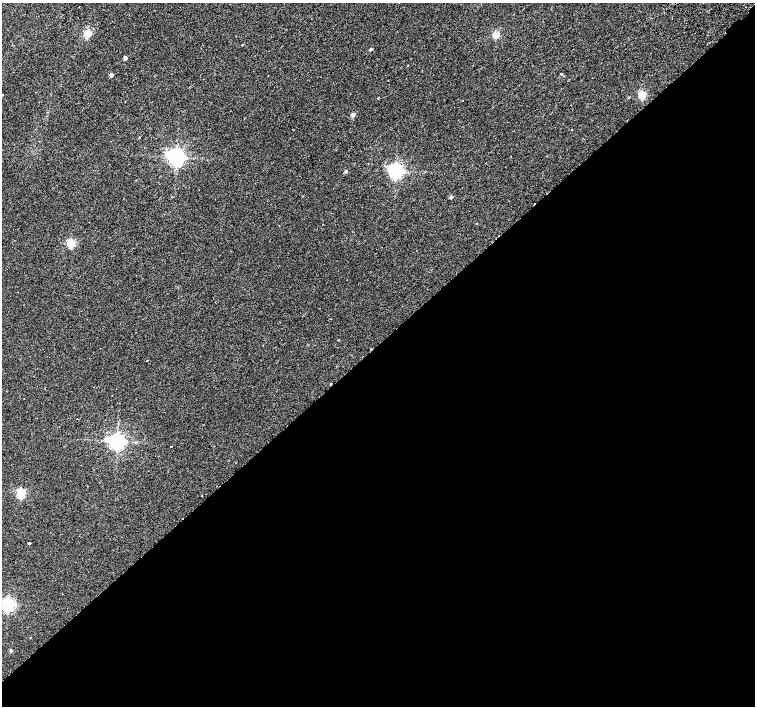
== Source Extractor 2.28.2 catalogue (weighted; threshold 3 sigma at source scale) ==
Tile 15 of 4 x 4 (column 3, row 4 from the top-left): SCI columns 3063-4567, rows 264-1671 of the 6118 x 6093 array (HDU 1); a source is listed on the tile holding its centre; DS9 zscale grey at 2 x 2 block average (1 PNG px = mean of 2 x 2 image px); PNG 757 x 708 px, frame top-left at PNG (2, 3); no overlay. Shown black and unused: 51% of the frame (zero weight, under 2 of 3 exposures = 3% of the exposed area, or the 3 px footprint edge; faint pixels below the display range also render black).
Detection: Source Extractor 2.28.2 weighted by HDU 2 'WHT'; one run over the whole footprint, this tile lists its part. Background 0.00525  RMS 0.0036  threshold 0.0162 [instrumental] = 3 sigma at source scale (4.5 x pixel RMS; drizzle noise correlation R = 1.50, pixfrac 1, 0.0396/0.0396 arcsec/px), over >= 5 px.
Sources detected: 33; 3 cosmic-ray / hot-pixel residue — not listed; the other 30 listed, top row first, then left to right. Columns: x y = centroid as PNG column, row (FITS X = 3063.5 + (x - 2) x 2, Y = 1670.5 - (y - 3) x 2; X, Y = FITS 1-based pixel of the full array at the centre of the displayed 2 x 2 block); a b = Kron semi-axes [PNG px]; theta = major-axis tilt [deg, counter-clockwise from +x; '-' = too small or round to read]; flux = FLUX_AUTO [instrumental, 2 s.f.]
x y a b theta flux
79 7 2 2 - 1.8
87 34 3 3 - 35
496 35 3 3 - 23
371 49 2 2 - 2.1
125 58 2 2 - 4.9
407 65 2 2 - 0.34
561 74 3 2 - 0.61
111 75 2 2 - 4.6
2 95 2 2 - 0.97
642 95 3 3 - 32
628 97 2 2 - 0.68
378 98 2 2 - 0.44
463 100 2 2 - 0.75
353 115 2 2 - 6.3
572 129 2 2 - 1
139 137 2 2 - 0.58
176 157 5 4 - 360
395 171 4 4 - 230
346 172 2 2 - 2.3
451 197 2 2 - 2.6
477 223 2 2 - 0.26
323 224 2 2 - 0.28
71 244 3 3 - 47
338 340 2 2 - 0.38
147 361 2 2 - 0.67
117 441 4 4 - 350
21 493 3 3 - 53
29 543 2 2 - 0.99
8 604 4 4 - 190
11 651 3 3 - 1.6
Isophote crosses this tile's border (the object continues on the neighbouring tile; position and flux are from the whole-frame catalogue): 1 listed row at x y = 2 95
Diffuse or blended objects may show on this block-average render without a row.